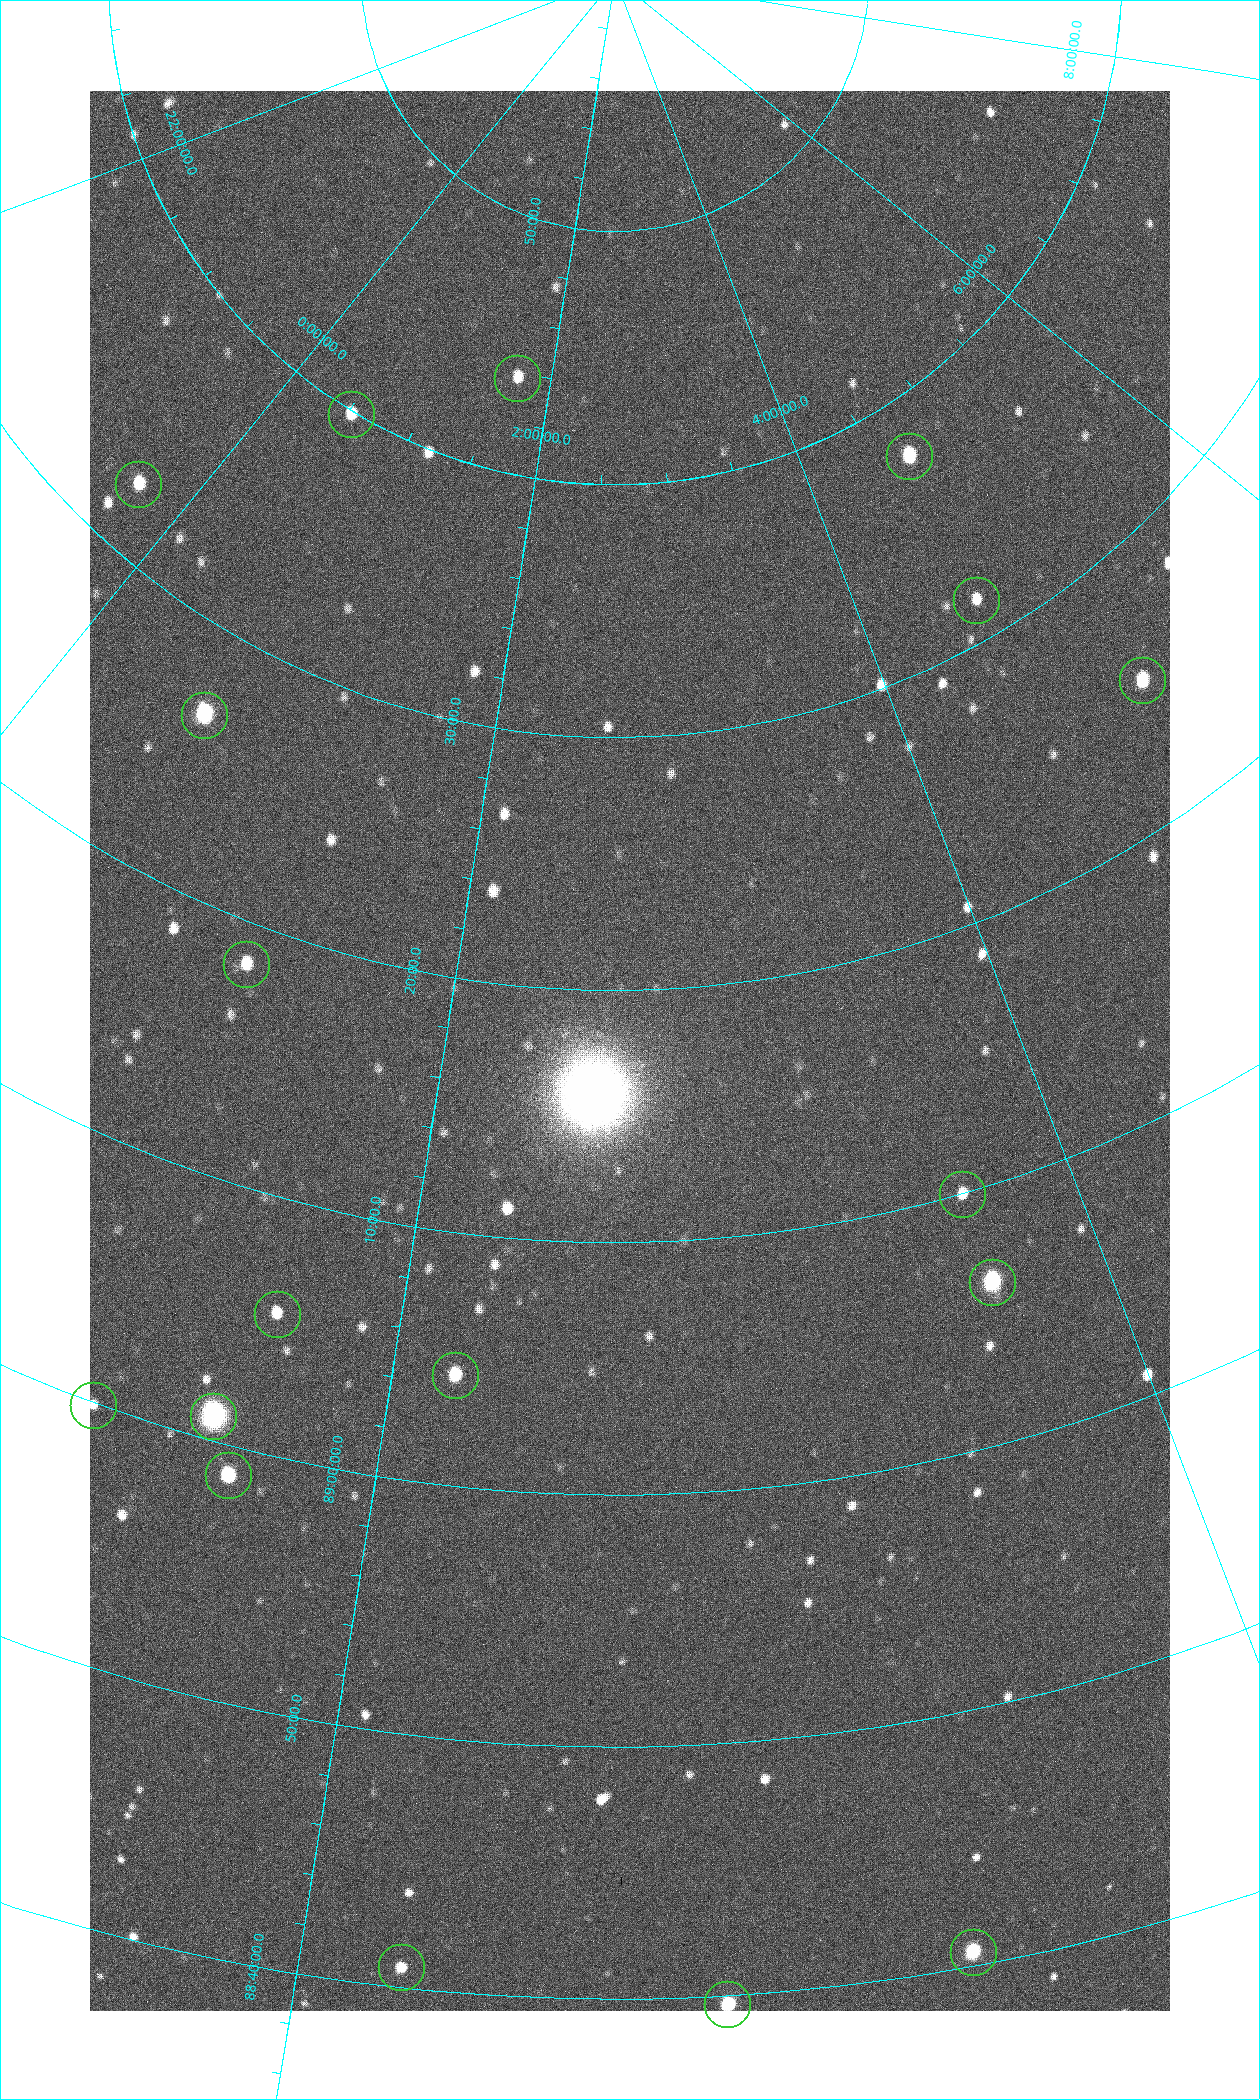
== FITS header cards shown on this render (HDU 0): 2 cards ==
NAXIS1  =                 1080 / length of data axis 1
NAXIS2  =                 1920 / length of data axis 2

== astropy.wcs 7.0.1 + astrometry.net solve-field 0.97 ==
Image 1080 x 1920 px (HDU 0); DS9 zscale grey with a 90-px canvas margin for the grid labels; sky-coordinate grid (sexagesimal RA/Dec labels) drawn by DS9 from the SOLVED WCS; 18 Tycho-2 reference stars matched to detected sources circled (green)
Header WCS: none
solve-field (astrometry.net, Tycho-2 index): SOLVED blind (the file carries no WCS)
Solved WCS: RA---TAN-SIP/DEC--TAN-SIP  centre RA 02:39:30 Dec +89:18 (39.87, +89.29 deg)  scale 2.37 arcsec/px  FOV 42.7' x 76.0'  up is +1 deg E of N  parity flipped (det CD > 0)
(file carries no celestial WCS; the grid is the blind solution)
Tycho-2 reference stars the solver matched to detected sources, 18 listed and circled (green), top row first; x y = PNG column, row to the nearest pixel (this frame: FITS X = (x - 90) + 1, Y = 1920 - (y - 91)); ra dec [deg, ICRS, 3 dp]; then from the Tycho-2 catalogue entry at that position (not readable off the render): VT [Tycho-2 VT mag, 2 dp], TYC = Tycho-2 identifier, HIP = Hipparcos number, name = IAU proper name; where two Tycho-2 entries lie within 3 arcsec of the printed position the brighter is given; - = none
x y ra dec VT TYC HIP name
517 378 25.399 +89.729 11.04 4627-64-1 - -
351 414 7.906 +89.665 10.51 4627-6-1 - -
909 456 70.692 +89.630 9.34 4629-37-1 - -
138 484 355.808 +89.543 10.14 4662-135-1 - -
976 600 69.250 +89.526 11.02 4629-45-1 - -
1142 680 75.971 +89.421 9.41 4629-33-1 - -
204 715 9.931 +89.444 8.22 4627-49-1 3128 -
246 964 18.559 +89.307 10.52 4627-75-1 - -
962 1194 55.017 +89.166 11.19 4628-70-1 - -
992 1282 55.225 +89.105 8.15 4628-68-1 17195 -
277 1314 24.867 +89.092 10.76 4627-125-1 - -
455 1375 32.549 +89.073 9.84 4628-149-1 - -
93 1405 19.000 +88.998 11.53 4627-46-1 - -
213 1416 23.461 +89.016 6.47 4627-259-1 7283 -
228 1475 24.587 +88.980 9.00 4627-86-1 - -
973 1952 49.382 +88.676 8.64 4628-25-1 - -
401 1967 32.945 +88.680 10.72 4628-99-1 - -
727 2004 42.246 +88.661 8.90 4628-20-1 - -